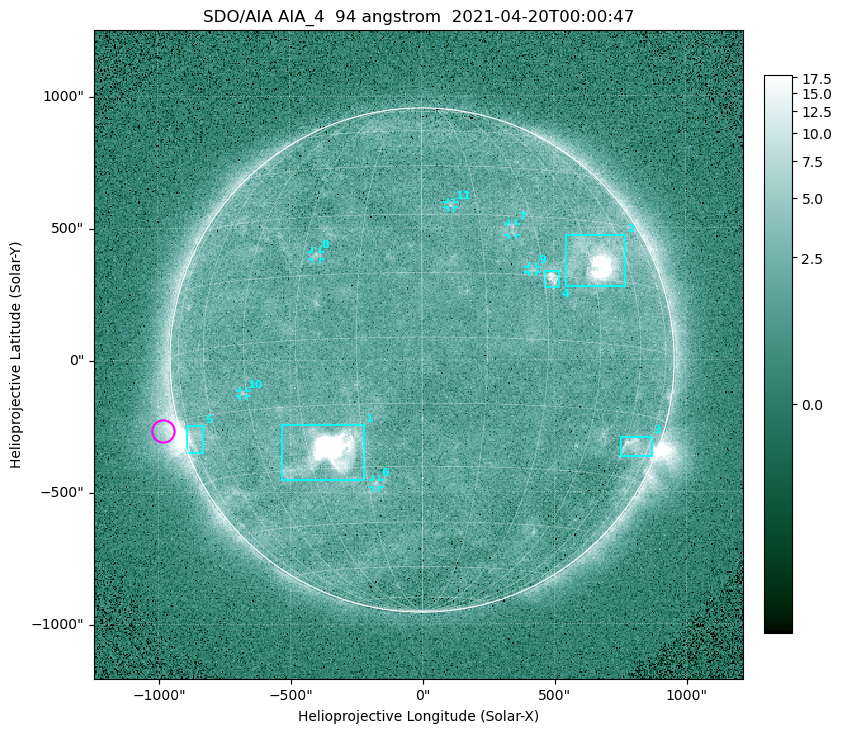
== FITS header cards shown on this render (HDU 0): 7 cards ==
TELESCOP= 'SDO/AIA '
INSTRUME= 'AIA_4   '
WAVELNTH=                   94
WAVEUNIT= 'angstrom'
DATE-OBS= '2021-04-20T00:00:47.12'
CTYPE1  = 'HPLN-TAN'
CTYPE2  = 'HPLT-TAN'

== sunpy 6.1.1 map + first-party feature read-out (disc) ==
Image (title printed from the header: SDO/AIA AIA_4  94 angstrom  2021-04-20T00:00:47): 512 x 512 px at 4.8 arcsec/px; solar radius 955 arcsec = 199 px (full disc in frame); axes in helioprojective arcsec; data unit not stated in the header (colour bar unlabelled)
Orientation: roll -0.138 deg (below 1 deg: not rotated)
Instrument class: DISC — disc imager (sunpy class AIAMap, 94 A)
Bright regions (active regions / flare kernels): reference = the median radial profile (limb darkening/brightening removed); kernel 5 px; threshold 5 sigma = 2.5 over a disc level ~1.78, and >= 1.15x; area >= 9 px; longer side >= 5 px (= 24 arcsec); searched inside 0.97 R_sun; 11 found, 11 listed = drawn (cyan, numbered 1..; 6 of them under ~33 arcsec drawn as corner ticks so the feature stays visible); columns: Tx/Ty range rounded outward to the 10 arcsec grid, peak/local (2 s.f.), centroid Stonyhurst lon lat
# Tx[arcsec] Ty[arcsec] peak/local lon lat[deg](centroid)
1 -540..-220 -460..-240 1096 -24 -26
2 540..770 280..470 51 +48 +20
3 750..870 -370..-290 4.6 +66 -22
4 460..520 270..340 6.2 +32 +14
5 -900..-830 -350..-250 6.5 -73 -19
6 -190..-160 -480..-450 3 -13 -34
7 330..360 470..520 2.7 +24 +26
8 -420..-380 380..410 2.9 -26 +20
9 400..440 330..360 2.7 +27 +16
10 -690..-660 -140..-110 2.9 -46 -11
11 100..130 580..600 3 +8 +33
Off-limb structures (1.02-1.3 R_sun): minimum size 50 px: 7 found; the strongest spans PA ~90..115 deg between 1.02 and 1.22 R_sun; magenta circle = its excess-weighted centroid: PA ~105 deg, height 1.06 R_sun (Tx ~-980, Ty ~-270 arcsec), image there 4.7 x the reference